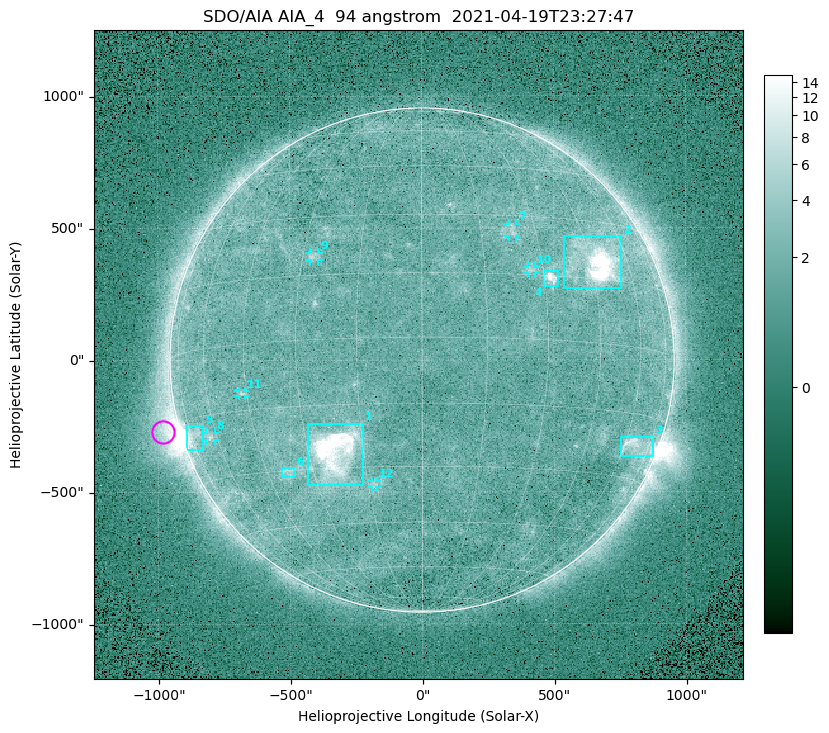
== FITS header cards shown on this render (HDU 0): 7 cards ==
TELESCOP= 'SDO/AIA '
INSTRUME= 'AIA_4   '
WAVELNTH=                   94
WAVEUNIT= 'angstrom'
DATE-OBS= '2021-04-19T23:27:47.12'
CTYPE1  = 'HPLN-TAN'
CTYPE2  = 'HPLT-TAN'

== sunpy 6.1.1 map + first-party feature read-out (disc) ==
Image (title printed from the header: SDO/AIA AIA_4  94 angstrom  2021-04-19T23:27:47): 512 x 512 px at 4.8 arcsec/px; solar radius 955 arcsec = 199 px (full disc in frame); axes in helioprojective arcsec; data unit not stated in the header (colour bar unlabelled)
Orientation: roll -0.138 deg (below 1 deg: not rotated)
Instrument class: DISC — disc imager (sunpy class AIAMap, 94 A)
Bright regions (active regions / flare kernels): reference = the median radial profile (limb darkening/brightening removed); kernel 5 px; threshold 5 sigma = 2.44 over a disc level ~1.74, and >= 1.15x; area >= 9 px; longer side >= 5 px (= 24 arcsec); searched inside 0.97 R_sun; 12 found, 12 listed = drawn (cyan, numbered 1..; 6 of them under ~33 arcsec drawn as corner ticks so the feature stays visible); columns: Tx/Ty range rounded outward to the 10 arcsec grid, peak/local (2 s.f.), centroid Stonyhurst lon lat
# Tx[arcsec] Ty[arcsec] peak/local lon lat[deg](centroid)
1 -430..-220 -470..-240 63 -22 -26
2 540..760 270..470 27 +47 +19
3 750..880 -370..-290 4.5 +66 -22
4 460..520 280..340 7.1 +32 +14
5 -900..-830 -340..-250 6 -72 -19
6 -540..-480 -440..-410 2.8 -38 -30
7 330..360 470..520 3 +23 +26
8 -820..-780 -300..-270 3.1 -63 -20
9 -430..-390 380..410 3.1 -27 +20
10 400..430 330..360 2.9 +27 +16
11 -700..-670 -140..-110 3.2 -47 -11
12 -190..-170 -480..-450 2.9 -13 -34
Off-limb structures (1.02-1.3 R_sun): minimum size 50 px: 6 found; the strongest spans PA ~90..115 deg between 1.02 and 1.21 R_sun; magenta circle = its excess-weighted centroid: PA ~105 deg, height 1.07 R_sun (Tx ~-980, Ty ~-270 arcsec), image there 4.9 x the reference